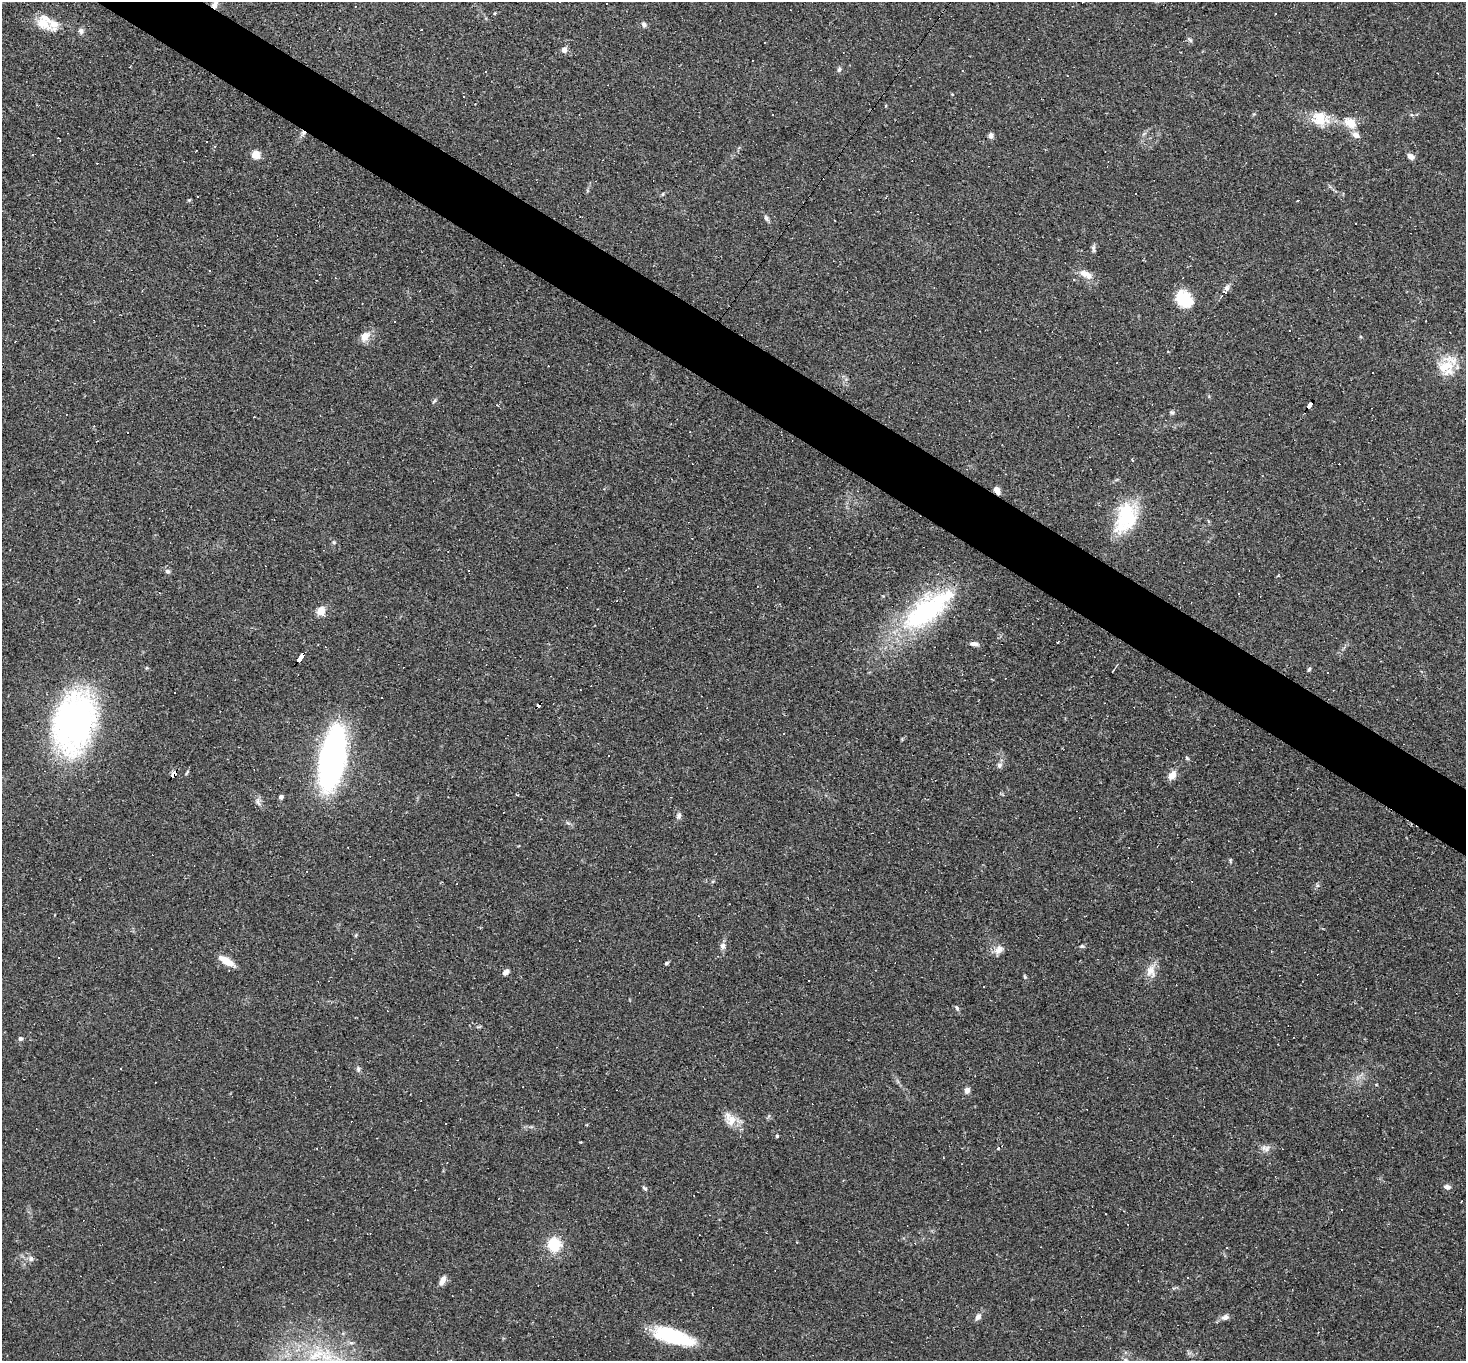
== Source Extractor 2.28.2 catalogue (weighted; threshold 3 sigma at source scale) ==
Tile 11 of 4 x 4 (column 3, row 3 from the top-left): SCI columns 2931-4394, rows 1505-2863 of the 5859 x 5866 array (HDU 1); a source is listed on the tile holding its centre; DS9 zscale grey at full resolution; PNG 1468 x 1363 px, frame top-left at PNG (2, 2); no overlay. Shown black and unused: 4% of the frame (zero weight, under 2 of 3 exposures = <1% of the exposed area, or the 3 px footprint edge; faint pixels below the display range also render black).
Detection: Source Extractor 2.28.2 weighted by HDU 2 'WHT'; one run over the whole footprint, this tile lists its part. Background 0.0633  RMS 0.006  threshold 0.0271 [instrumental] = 3 sigma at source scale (4.5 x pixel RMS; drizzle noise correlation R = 1.50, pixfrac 1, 0.05/0.05 arcsec/px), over >= 5 px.
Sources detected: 138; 50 cosmic-ray / hot-pixel residue — not listed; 4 inside a brighter listed object's ellipse — not listed separately; the other 84 listed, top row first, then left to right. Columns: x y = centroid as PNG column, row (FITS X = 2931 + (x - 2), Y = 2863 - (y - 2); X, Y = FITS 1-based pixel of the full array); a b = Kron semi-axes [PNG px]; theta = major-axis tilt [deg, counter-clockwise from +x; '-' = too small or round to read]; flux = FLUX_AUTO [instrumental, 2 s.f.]
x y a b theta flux
215 4 12 7 63 3.4
1276 13 3 3 - 1.1
44 22 22 18 -47 11
644 24 7 6 - 1.6
81 31 7 6 - 2.1
1190 40 7 4 -45 1
564 50 7 6 - 2.9
839 70 7 5 63 1.2
463 97 3 3 - 1.8
1320 119 22 19 1 13
1350 123 16 12 -33 8.1
991 136 6 5 - 2.2
207 141 3 3 - 1.6
256 154 5 5 - 24
32 155 3 2 - 0.9
1411 156 10 6 -37 2.5
663 194 5 3 - 0.63
766 218 10 5 -60 1.5
1093 248 11 5 -85 1.4
1086 274 17 8 -26 6.1
1227 287 9 7 63 1.9
1184 299 22 15 -47 17
365 336 12 10 54 5.4
1445 366 26 15 20 14
1372 372 2 2 - 0.53
434 401 8 3 59 0.91
1310 406 6 3 53 34
1172 412 7 5 -20 1
254 417 2 2 - 0.51
127 433 2 2 - 0.58
1132 460 4 2 - 0.58
997 490 8 6 -62 3.5
1125 514 36 27 -75 33
334 542 6 4 -88 0.78
469 570 3 3 - 0.93
167 571 6 6 - 1.5
927 610 78 29 36 85
321 611 11 10 - 5.1
1058 642 3 2 - 0.63
974 644 10 5 -10 2.5
301 658 8 3 54 99
1309 669 6 4 61 0.81
1113 670 5 2 - 0.51
382 697 3 2 - 0.55
539 706 5 3 - 19
74 722 45 30 74 240
784 733 2 2 - 0.37
332 758 41 16 80 250
1187 758 6 4 -46 0.7
999 765 7 6 - 1.6
174 774 8 4 51 70
1172 775 11 8 52 4.8
281 797 4 4 - 2
258 802 13 5 -69 2.4
679 816 8 6 66 1.7
1230 861 7 3 -82 0.69
356 935 5 3 - 0.65
723 946 8 7 - 2.3
1082 946 5 5 - 0.8
999 950 14 9 47 4.1
226 961 20 7 -31 7.7
666 963 5 4 - 1
1151 971 18 12 -80 6.1
506 972 8 5 41 2.4
1025 977 5 4 - 0.72
957 1008 8 4 -56 0.99
20 1039 6 5 - 1.3
121 1069 3 2 - 0.79
358 1069 8 5 -81 1.4
967 1090 6 5 - 3.6
731 1120 15 14 - 7.8
777 1136 4 3 - 1.1
1267 1148 10 7 42 2.6
447 1163 2 2 - 0.46
1447 1187 8 6 -10 2.3
645 1188 7 4 -37 0.98
1461 1201 2 2 - 0.45
554 1244 16 14 -89 17
31 1259 8 7 - 2
442 1280 12 6 63 3.5
978 1317 8 6 49 2.5
1225 1317 11 7 17 2.5
673 1336 43 14 -16 42
1126 1360 6 4 -71 1.1
Overlapping masked pixels (flux is a lower limit): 6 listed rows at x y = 215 4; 1310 406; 997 490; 301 658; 539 706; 174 774
Isophote crosses this tile's border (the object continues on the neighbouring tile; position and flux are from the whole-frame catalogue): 2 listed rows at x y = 215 4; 1126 1360